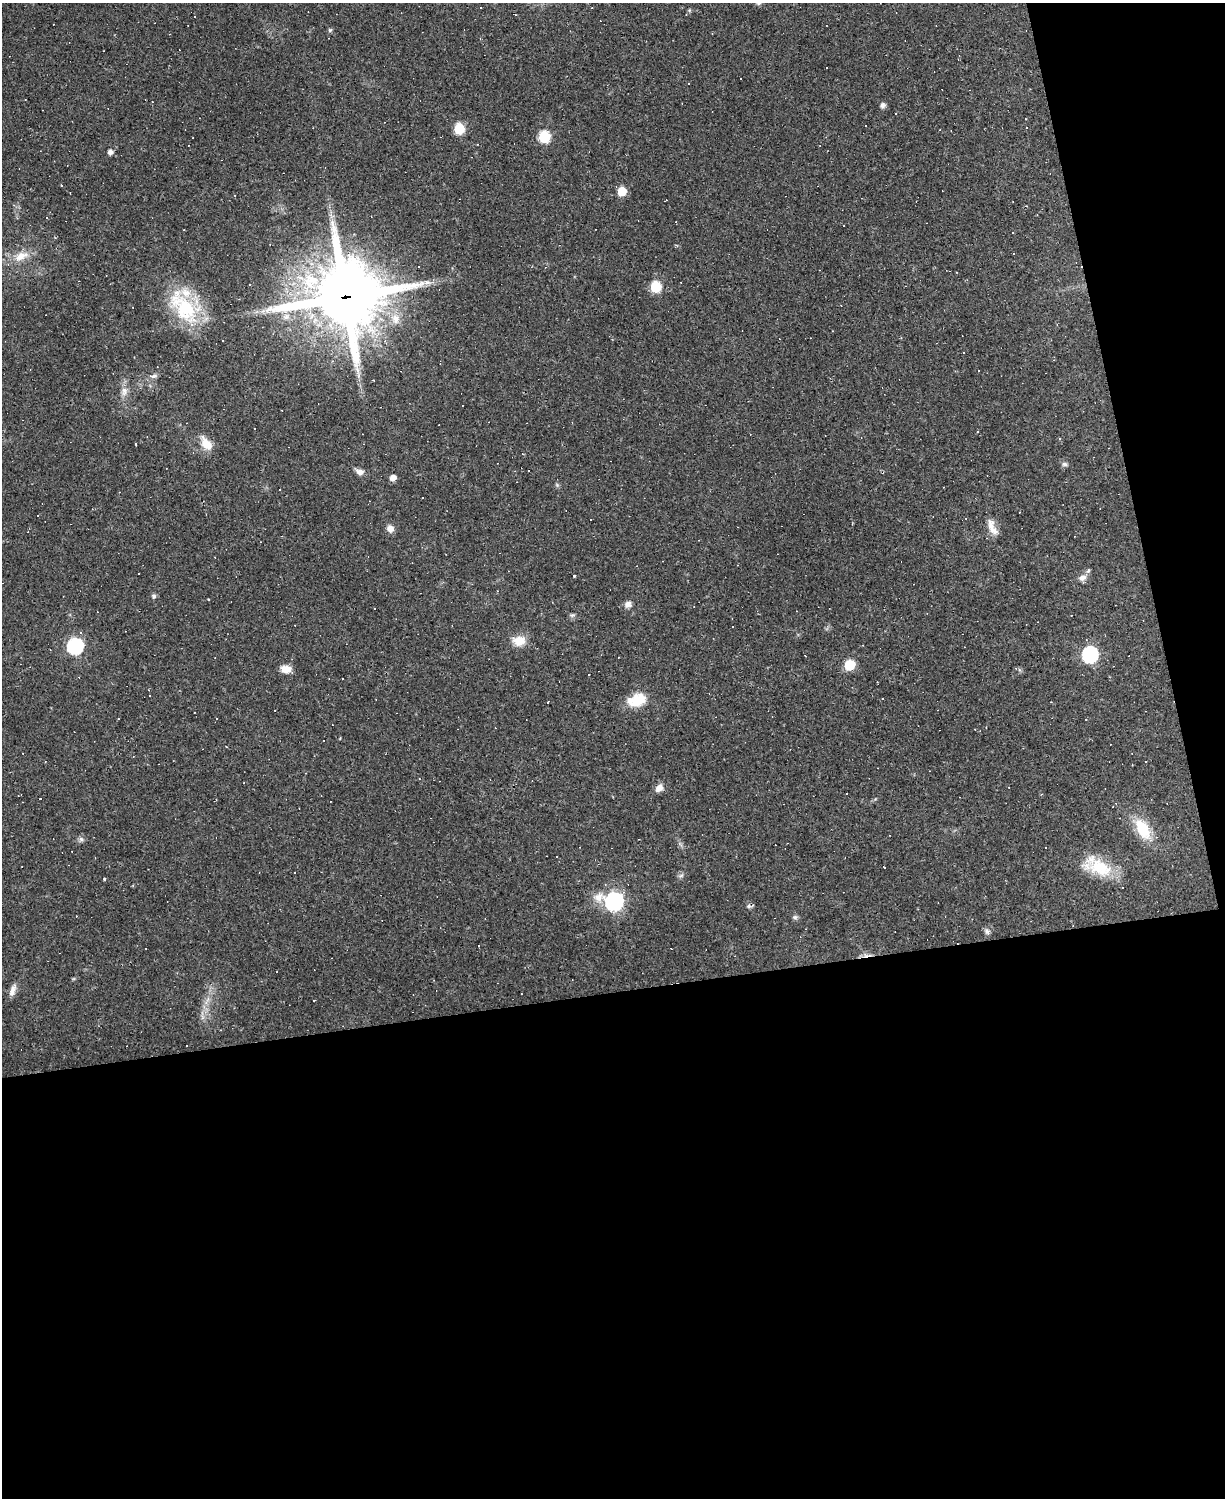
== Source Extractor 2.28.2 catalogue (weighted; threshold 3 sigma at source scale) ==
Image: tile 12 of 4 x 3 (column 4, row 3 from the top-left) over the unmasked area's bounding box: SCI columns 3669-4891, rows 136-1631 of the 4891 x 4873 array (HDU 1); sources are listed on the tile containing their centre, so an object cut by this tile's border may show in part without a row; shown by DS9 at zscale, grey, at full resolution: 1 PNG px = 1 image px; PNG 1227 x 1500 px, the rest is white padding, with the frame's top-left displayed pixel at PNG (2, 3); no overlay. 39% of this frame is shown black and not used: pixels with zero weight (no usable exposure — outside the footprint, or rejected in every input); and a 3 px margin inside the footprint's outer edge (the drizzle kernel's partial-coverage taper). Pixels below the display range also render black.
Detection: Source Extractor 2.28.2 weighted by HDU 2 'WHT'; one run over the whole footprint, this tile lists its part. Background 0.0798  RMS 0.0068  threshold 0.0307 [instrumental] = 3 sigma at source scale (4.5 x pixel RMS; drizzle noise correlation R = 1.50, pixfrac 1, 0.05/0.05 arcsec/px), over >= 5 px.
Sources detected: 138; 66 cosmic-ray / hot-pixel residue — not listed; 5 inside a brighter listed object's ellipse — not listed separately; the other 67 listed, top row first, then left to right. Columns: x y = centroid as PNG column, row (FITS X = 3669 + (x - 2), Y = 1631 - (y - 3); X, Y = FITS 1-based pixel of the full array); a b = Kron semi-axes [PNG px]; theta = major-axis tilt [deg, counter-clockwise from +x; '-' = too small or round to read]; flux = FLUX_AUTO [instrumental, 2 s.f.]
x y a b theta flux
689 10 5 5 - 0.86
330 30 5 5 - 1.1
741 79 2 2 - 0.61
689 83 3 2 - 0.76
883 105 6 6 - 2.6
895 114 3 2 - 0.67
459 129 7 6 - 35
544 137 7 7 - 49
110 152 5 5 - 2.8
61 185 3 3 - 1.1
621 191 6 6 - 17
1013 233 3 3 - 1.8
21 256 24 11 24 11
418 267 3 3 - 8.1
957 272 3 2 - 0.7
655 287 7 6 - 37
345 297 24 22 5 5800
183 307 56 26 -54 48
263 311 7 4 71 1.6
396 319 15 11 -84 7.9
222 340 3 3 - 3.5
385 341 3 3 - 2.5
978 371 3 2 - 0.46
152 376 15 5 -1 2.6
124 391 14 8 85 4.9
978 431 3 2 - 0.55
1059 438 3 3 - 2.6
206 443 21 11 -55 8.9
1064 464 7 5 -1 1.7
360 472 11 7 -22 3.6
393 478 6 6 - 4.1
557 485 5 5 - 1
422 498 3 2 - 0.86
37 515 3 3 - 6.3
992 527 25 9 -68 7.1
390 528 9 8 - 4.1
573 575 3 3 - 8.4
1082 578 11 8 31 4
154 596 7 6 - 1.5
208 599 3 2 - 0.6
628 604 10 8 24 3.1
572 615 7 5 3 1.4
81 632 4 3 - 1
519 641 16 13 12 9.3
75 646 8 7 - 140
1090 655 8 7 - 140
849 665 7 6 - 30
1016 668 4 4 - 0.97
286 669 12 8 -7 6.8
588 675 3 2 - 0.64
637 700 23 15 19 17
547 702 3 3 - 5.2
226 747 3 2 - 0.51
659 788 11 8 47 4.3
41 799 3 3 - 2.4
1143 829 27 15 -60 22
81 839 7 6 - 1.8
1046 847 3 3 - 1.8
884 867 3 3 - 3.3
1100 868 40 19 -14 28
681 876 8 5 19 1.5
104 879 4 3 - 0.62
614 901 10 8 0 230
795 917 7 6 - 1.5
987 931 7 7 - 2.1
13 990 17 7 71 4.3
314 1000 2 2 - 0.57
Overlapping masked pixels (flux is a lower limit): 1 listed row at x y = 345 297